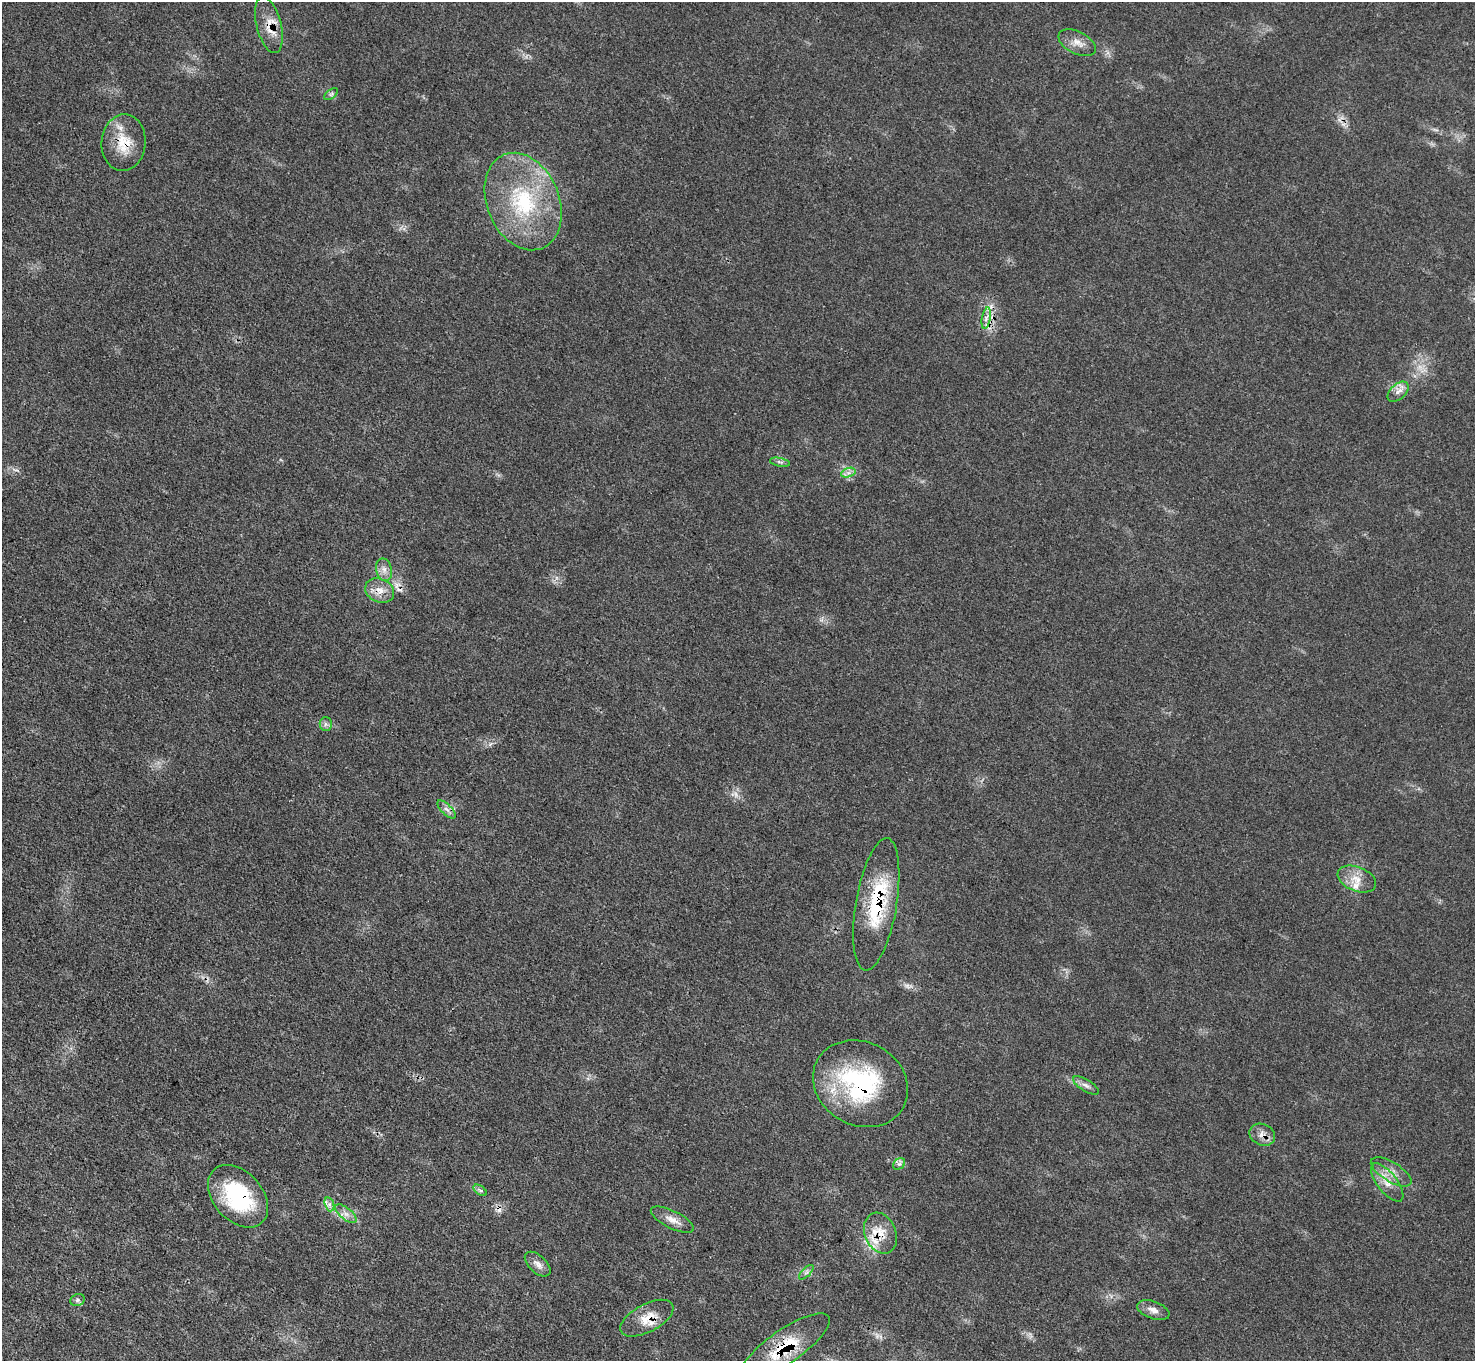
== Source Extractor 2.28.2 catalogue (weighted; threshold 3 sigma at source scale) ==
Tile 7 of 4 x 4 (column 3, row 2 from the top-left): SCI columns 2948-4420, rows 3016-4374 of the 5895 x 5889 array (HDU 1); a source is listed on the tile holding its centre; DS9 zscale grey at full resolution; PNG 1477 x 1363 px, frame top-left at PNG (2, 2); each listed source drawn as its Kron ellipse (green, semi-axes under 4 px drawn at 4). Shown black and unused: <1% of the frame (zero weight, under 3 of 4 exposures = <1% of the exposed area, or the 3 px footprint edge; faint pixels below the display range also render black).
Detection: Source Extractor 2.28.2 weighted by HDU 2 'WHT'; one run over the whole footprint, this tile lists its part. Background 0.0784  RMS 0.004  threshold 0.0178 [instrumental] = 3 sigma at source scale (4.5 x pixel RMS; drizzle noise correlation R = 1.50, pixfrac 1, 0.05/0.05 arcsec/px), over >= 5 px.
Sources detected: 43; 2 too faint to see at this stretch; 3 cosmic-ray / hot-pixel residue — neither listed nor drawn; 5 inside a brighter listed object's ellipse — not listed separately; the other 33 listed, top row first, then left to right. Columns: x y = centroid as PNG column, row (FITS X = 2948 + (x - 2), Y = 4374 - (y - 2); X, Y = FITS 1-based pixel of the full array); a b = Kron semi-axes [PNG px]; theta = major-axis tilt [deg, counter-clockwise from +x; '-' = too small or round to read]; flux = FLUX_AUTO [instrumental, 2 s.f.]
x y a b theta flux
269 25 29 12 -76 7.3
1077 43 20 11 -26 4
331 94 8 4 37 0.85
124 143 28 22 86 12
523 202 50 36 -67 45
986 318 11 3 80 1.5
1398 392 12 7 43 2.7
780 462 10 3 -10 0.79
848 473 7 4 18 1.5
384 570 11 8 -76 2.6
380 590 15 11 -24 4.6
326 724 7 6 - 1.2
447 809 12 5 -44 1.7
1357 879 20 12 -22 5.9
876 904 67 20 80 31
860 1084 49 41 -29 54
1086 1085 15 6 -32 1.9
1262 1135 13 10 -25 3.2
899 1164 6 5 - 1
1391 1172 23 9 -32 5
1387 1182 23 10 -52 5.4
480 1190 7 4 -35 0.87
238 1196 36 24 -48 37
329 1204 7 4 -72 1.3
346 1214 13 6 -38 2.4
672 1220 24 8 -26 4
880 1233 21 15 -67 7.9
538 1264 15 8 -43 2.7
806 1272 9 3 45 0.95
77 1300 7 6 - 1.1
1153 1310 17 8 -20 3.1
647 1318 29 14 28 8
785 1346 53 17 35 20
Overlapping masked pixels (flux is a lower limit): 10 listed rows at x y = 269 25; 124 143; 380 590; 876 904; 860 1084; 1262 1135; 238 1196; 880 1233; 647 1318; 785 1346